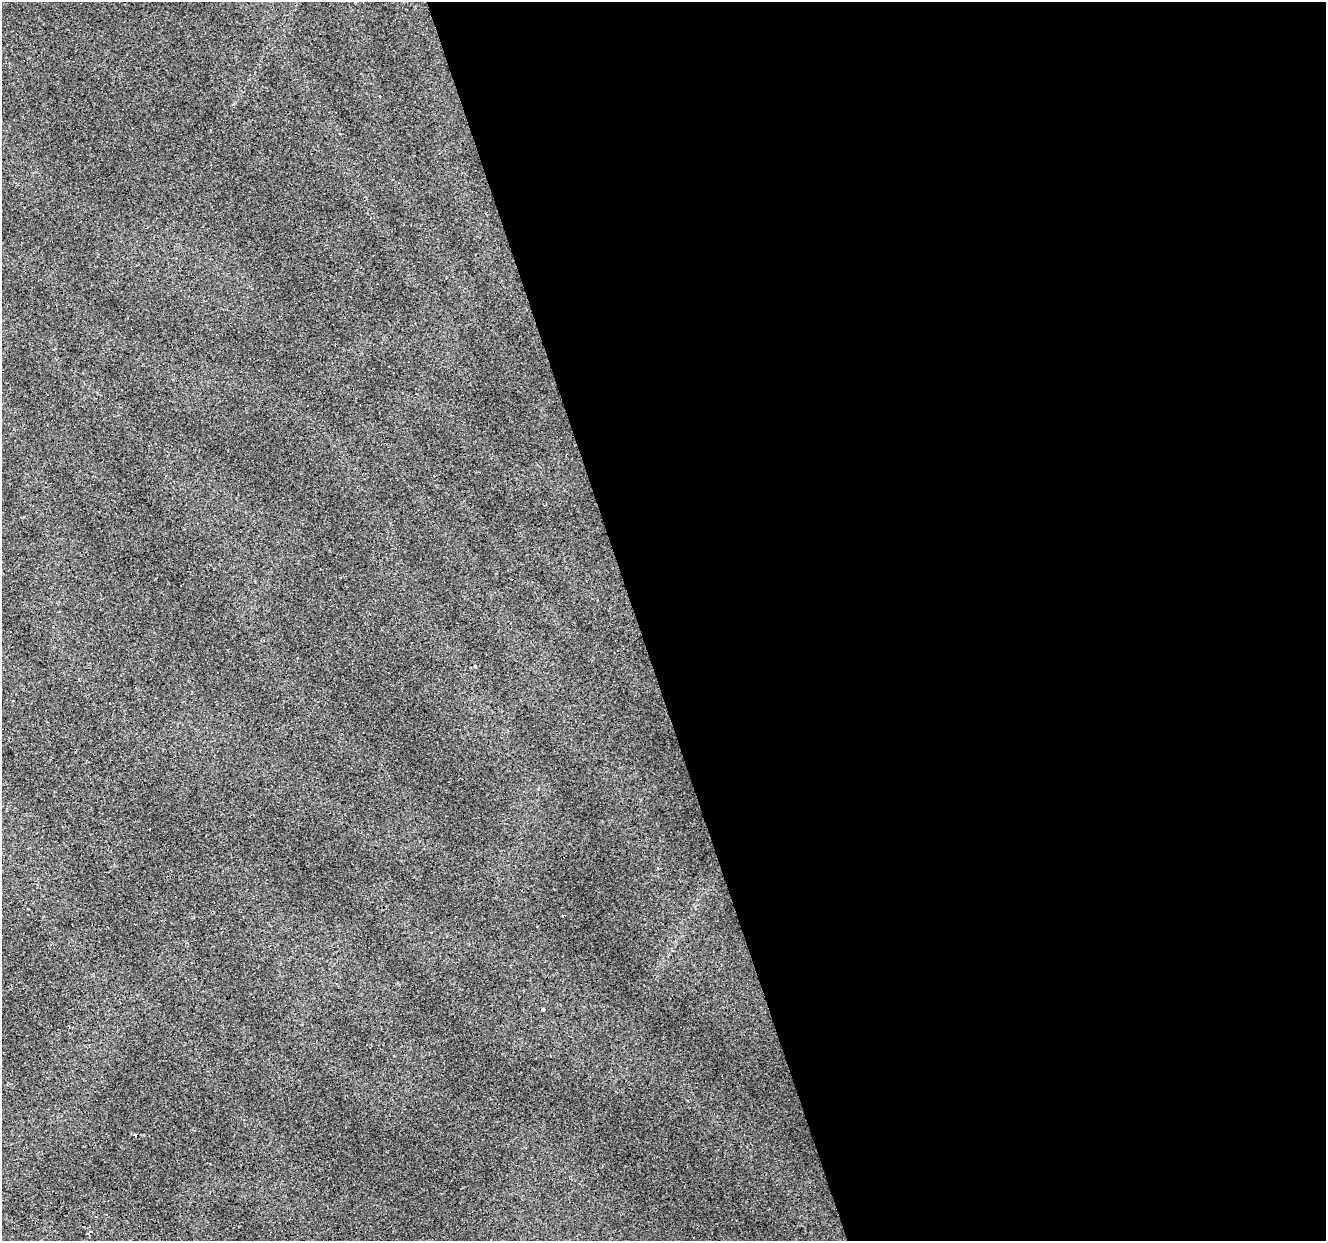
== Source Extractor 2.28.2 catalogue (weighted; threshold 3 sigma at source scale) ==
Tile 8 of 4 x 4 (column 4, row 2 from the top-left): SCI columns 3974-5297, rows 2530-3768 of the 5297 x 5113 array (HDU 1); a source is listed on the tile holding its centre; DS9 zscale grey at full resolution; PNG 1328 x 1243 px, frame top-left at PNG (2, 2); no overlay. Shown black and unused: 52% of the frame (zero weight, under 2 of 3 exposures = <1% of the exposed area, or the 3 px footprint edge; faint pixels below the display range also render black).
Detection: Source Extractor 2.28.2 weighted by HDU 2 'WHT'; one run over the whole footprint, this tile lists its part. Background 0.0371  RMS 0.0065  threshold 0.0291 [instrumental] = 3 sigma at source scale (4.5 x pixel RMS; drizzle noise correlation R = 1.50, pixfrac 1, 0.0396/0.0396 arcsec/px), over >= 5 px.
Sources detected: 8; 3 cosmic-ray / hot-pixel residue — not listed; the other 5 listed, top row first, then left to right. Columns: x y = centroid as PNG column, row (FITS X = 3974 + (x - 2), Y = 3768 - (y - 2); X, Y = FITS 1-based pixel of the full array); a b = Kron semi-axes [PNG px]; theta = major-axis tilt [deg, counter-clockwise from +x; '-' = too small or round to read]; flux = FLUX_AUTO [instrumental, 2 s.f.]
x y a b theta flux
380 97 3 3 - 2.7
475 666 3 3 - 1.2
539 789 4 3 - 0.8
543 1009 3 3 - 2.8
135 1135 3 3 - 13